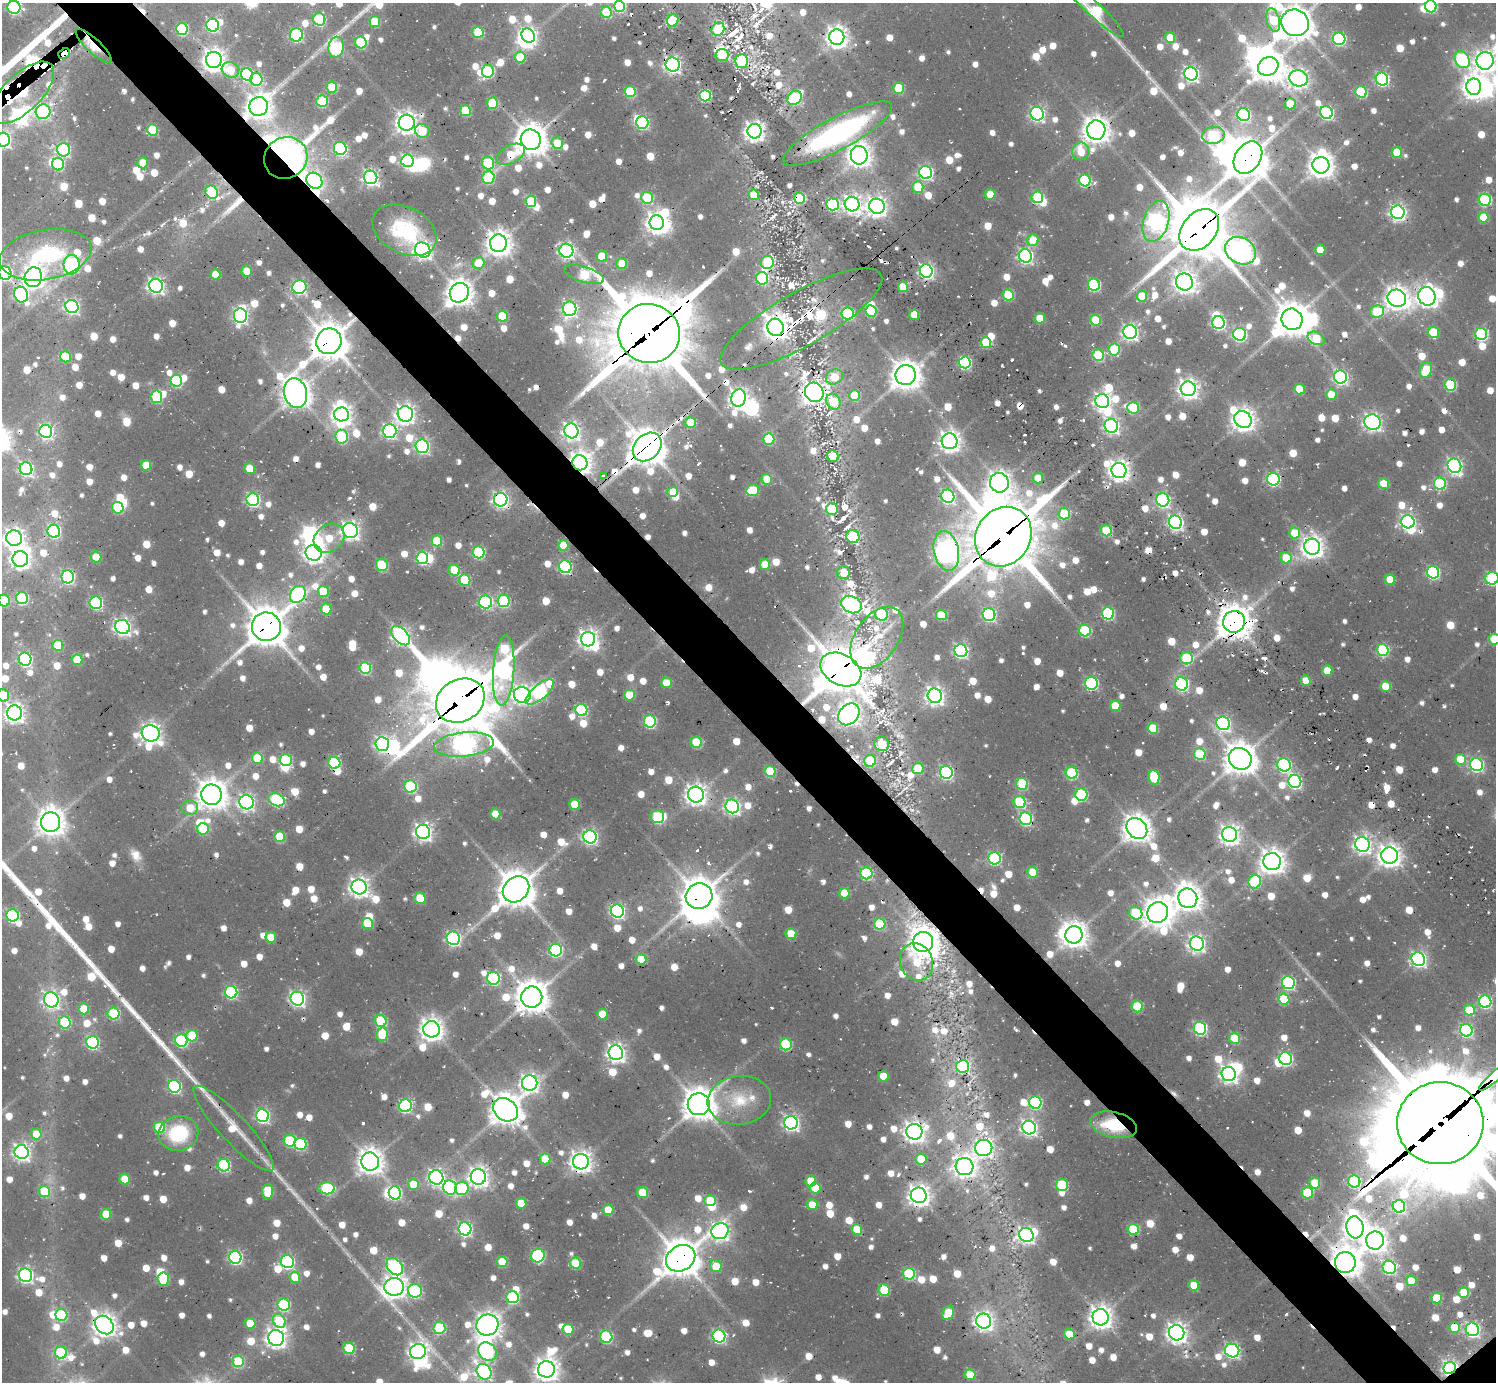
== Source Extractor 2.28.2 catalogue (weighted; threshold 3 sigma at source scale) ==
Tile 11 of 4 x 4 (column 3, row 3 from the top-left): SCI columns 2987-4480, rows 1604-2983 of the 6328 x 6302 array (HDU 1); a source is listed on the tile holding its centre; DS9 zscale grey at full resolution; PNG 1498 x 1384 px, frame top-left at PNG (2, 3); each listed source drawn as its Kron ellipse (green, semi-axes under 4 px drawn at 4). Shown black and unused: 5% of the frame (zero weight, under 2 of 3 exposures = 12% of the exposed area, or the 3 px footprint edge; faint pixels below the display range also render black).
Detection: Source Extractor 2.28.2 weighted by HDU 2 'WHT'; one run over the whole footprint, this tile lists its part. Background 0.081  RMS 0.0099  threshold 0.0445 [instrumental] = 3 sigma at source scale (4.5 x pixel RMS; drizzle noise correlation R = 1.50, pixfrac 1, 0.05/0.05 arcsec/px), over >= 5 px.
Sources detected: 1456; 5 too faint to see at this stretch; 69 inside a brighter object's white glare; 35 cosmic-ray / hot-pixel residue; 4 long thin detections or spike segments (spike, bleed or trail) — neither listed nor drawn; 33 inside a brighter listed object's ellipse — not listed separately; of the other 1310, all 500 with FLUX_AUTO >= 25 (the completeness limit of this list) listed and drawn (810 fainter detections not listed), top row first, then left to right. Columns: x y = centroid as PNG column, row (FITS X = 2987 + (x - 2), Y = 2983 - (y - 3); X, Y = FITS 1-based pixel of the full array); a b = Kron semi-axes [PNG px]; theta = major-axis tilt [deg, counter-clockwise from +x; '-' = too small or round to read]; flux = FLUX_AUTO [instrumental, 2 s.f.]
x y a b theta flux
620 6 6 5 - 92
1431 6 6 5 - 90
14 7 6 6 - 140
1094 9 41 7 -43 83
606 12 6 5 - 37
319 19 6 6 - 80
1273 20 12 6 -76 49
673 21 6 5 - 43
375 22 5 5 - 38
1295 23 14 13 - 1800
213 25 6 6 - 160
182 29 6 6 - 85
718 29 7 6 - 48
478 32 6 5 - 61
296 35 7 6 - 140
528 36 7 6 - 280
837 37 8 7 - 700
1170 38 5 5 - 30
1339 39 6 6 - 130
361 43 6 5 - 77
94 46 23 7 -43 57
336 47 10 7 81 140
64 54 6 4 37 410
722 55 6 6 - 38
520 57 5 5 - 34
214 60 8 8 - 880
1462 60 9 7 -53 150
742 61 7 6 - 81
1485 61 9 8 - 620
673 64 7 7 - 330
1268 66 10 9 - 1500
230 70 9 7 -24 26
488 71 6 6 - 110
247 74 6 6 - 120
1191 74 7 6 - 300
1299 78 9 8 - 520
256 79 6 6 - 83
1382 79 6 6 - 190
332 87 5 5 - 48
1474 87 8 7 - 770
899 88 5 5 - 54
630 92 6 5 - 54
1361 92 6 5 - 73
23 93 40 18 44 4100
705 96 6 5 - 99
795 98 8 6 42 97
322 101 6 5 - 79
492 103 6 5 - 49
1290 104 5 5 - 28
259 106 9 9 - 1100
465 111 5 5 - 45
43 112 7 7 - 170
1326 112 6 6 - 180
1037 114 7 6 - 220
1244 115 6 6 - 160
642 122 6 6 - 140
407 123 8 8 - 740
152 130 6 5 - 55
1096 130 9 9 - 1100
422 131 7 6 - 28
755 131 7 7 - 620
838 133 61 16 28 190
1213 135 11 8 8 98
3 140 7 6 - 260
531 140 10 10 - 1600
557 143 6 5 - 28
340 148 7 6 - 150
63 150 7 6 - 140
1081 151 9 8 - 32
1397 152 5 5 - 37
511 154 15 9 28 32
859 155 9 8 - 910
286 158 22 20 33 340
1248 158 17 12 56 2500
407 161 6 6 - 170
143 163 5 5 - 26
488 163 6 6 - 78
58 164 6 6 - 68
1321 165 8 8 - 1000
926 172 6 6 - 200
371 177 7 6 - 310
488 178 6 6 - 79
1085 180 6 6 - 98
314 181 8 7 - 260
918 187 5 5 - 37
212 192 7 6 - 79
990 194 5 5 - 34
754 195 5 5 - 28
1037 197 6 5 - 76
647 198 6 5 - 69
799 198 5 5 - 86
1485 200 6 6 - 110
531 201 6 5 - 58
833 204 6 6 - 130
852 204 7 7 - 480
877 206 8 7 - 590
1398 212 7 6 - 370
1483 217 5 5 - 34
1156 221 21 12 73 340
657 223 7 7 - 700
405 230 34 23 -27 74
1199 230 23 17 50 4800
1033 240 6 5 - 30
498 243 9 8 - 1000
423 250 8 7 - 440
1320 250 5 5 - 25
566 251 7 7 - 290
1241 251 16 13 -29 730
45 255 46 25 10 93
602 256 5 5 - 33
1025 256 7 6 - 250
767 262 6 6 - 61
479 263 6 5 - 29
622 263 5 5 - 29
72 265 10 8 84 140
247 271 5 5 - 30
926 271 7 6 - 280
5 273 7 6 - 190
215 274 5 5 - 25
584 275 21 7 -17 83
33 277 10 8 75 640
762 278 6 6 - 88
1184 282 9 8 - 690
1094 285 6 6 - 110
156 286 7 6 - 340
299 287 7 6 - 200
903 287 5 5 - 28
459 293 10 9 - 1100
21 295 8 6 -62 170
1008 295 6 5 - 52
1142 296 5 5 - 35
1427 296 9 8 - 590
1397 298 9 8 - 940
72 306 7 6 - 230
570 309 7 7 - 270
871 311 6 5 - 60
1377 312 7 6 - 59
848 314 6 6 - 110
914 315 5 5 - 30
240 316 7 6 - 230
502 316 5 5 - 50
1040 318 5 5 - 29
801 319 91 27 29 91
1292 319 11 10 - 1900
1096 320 5 5 - 48
1218 323 6 6 - 180
775 327 9 8 - 870
1130 332 7 6 - 330
1433 332 6 5 - 36
649 333 31 29 -15 8100
1240 334 6 6 - 140
1481 334 6 6 - 120
1316 338 9 6 -26 39
329 341 13 12 - 2300
986 343 5 5 - 50
1114 350 6 5 - 61
1098 355 6 5 - 73
65 357 5 5 - 29
965 362 6 6 - 140
1426 370 8 6 65 45
906 375 10 10 - 1400
834 377 9 7 29 25
1340 377 7 6 - 220
176 381 6 6 - 100
1450 385 6 6 - 76
1188 389 7 7 - 590
1299 389 5 5 - 34
814 392 10 9 - 790
296 393 15 11 -75 1300
1331 395 5 5 - 29
854 396 5 5 - 40
156 397 6 6 - 74
738 398 9 7 76 530
1102 401 7 7 - 420
833 402 8 7 - 38
1133 408 6 5 - 64
342 414 7 7 - 570
405 414 8 7 - 520
1243 419 9 8 - 920
691 422 5 5 - 36
1373 422 8 7 - 350
1111 426 7 6 - 300
46 431 7 6 - 200
389 431 7 7 - 240
571 431 7 7 - 420
342 437 7 6 - 86
769 439 5 5 - 58
950 441 8 7 - 630
422 446 7 6 - 210
647 447 16 12 44 2800
833 456 6 5 - 27
580 463 8 7 - 820
146 465 5 5 - 26
1454 466 7 6 - 270
250 468 5 5 - 26
26 469 7 6 - 220
1119 470 7 7 - 700
603 476 3 3 - 45
1038 478 5 5 - 26
767 479 5 5 - 29
1273 479 6 6 - 160
999 483 10 9 - 840
1383 484 5 5 - 30
1440 484 6 6 - 99
753 490 6 5 - 47
673 492 5 5 - 26
948 496 7 6 - 200
253 500 6 6 - 170
501 500 7 6 - 310
1163 500 7 6 - 210
118 508 6 5 - 61
832 509 6 6 - 42
1064 514 6 6 - 54
1175 522 7 6 - 310
1408 522 7 6 - 250
350 530 7 7 - 450
54 531 6 6 - 130
1106 531 5 5 - 70
1295 533 5 5 - 30
853 537 7 6 - 72
1003 537 31 27 57 6200
14 538 8 7 - 590
329 538 16 13 36 29
437 541 5 5 - 47
563 545 5 5 - 26
1312 547 8 8 - 770
946 551 20 12 -79 660
479 552 6 6 - 110
314 553 8 7 - 590
96 557 5 5 - 28
422 558 6 6 - 130
1286 558 6 5 - 27
20 559 8 8 - 580
765 564 5 5 - 27
382 565 6 6 - 55
565 567 6 6 - 150
454 570 6 5 - 41
843 572 6 6 - 25
1433 572 6 6 - 140
68 577 6 6 - 180
1492 578 7 6 - 140
1390 579 5 5 - 26
465 580 6 5 - 51
323 591 5 5 - 43
298 594 9 7 57 210
22 598 6 6 - 110
4 600 6 5 - 41
504 601 6 6 - 100
485 602 7 6 - 150
96 603 6 6 - 130
851 605 11 8 -23 380
326 609 5 5 - 29
1108 613 6 6 - 110
882 614 6 6 - 80
989 614 6 6 - 160
941 615 5 5 - 41
1234 622 11 11 - 1900
122 627 7 7 - 400
266 627 14 14 - 2700
1085 630 6 5 - 77
401 636 11 6 -46 370
877 638 34 21 55 49
588 639 7 7 - 520
1494 639 6 5 - 34
58 645 5 5 - 39
1383 650 6 6 - 93
961 651 6 6 - 220
1186 658 6 6 - 65
25 659 6 6 - 190
77 660 5 5 - 34
365 668 6 5 - 89
841 670 22 15 -29 3400
504 671 35 10 86 350
1327 671 5 5 - 28
1306 681 5 5 - 30
666 683 5 5 - 27
1091 683 6 6 - 160
1182 684 7 6 - 190
1385 686 5 5 - 31
540 692 17 7 41 180
3 695 6 5 - 34
522 695 8 8 - 450
629 695 5 5 - 31
935 696 7 7 - 480
460 701 25 21 30 6800
1115 706 5 5 - 31
581 710 6 6 - 110
15 713 7 7 - 550
849 714 12 9 46 740
650 721 6 6 - 110
1223 723 7 6 - 220
1153 728 5 5 - 45
151 733 9 8 - 600
696 742 5 5 - 55
382 744 7 6 - 270
882 744 7 7 - 32
464 745 30 12 6 460
1200 754 6 5 - 62
257 758 5 5 - 47
1240 759 11 10 - 1600
1460 759 5 5 - 32
286 760 6 6 - 82
870 761 6 6 - 51
334 763 6 6 - 92
1284 765 7 6 - 180
1476 765 6 6 - 180
918 768 5 5 - 40
770 771 5 5 - 47
946 772 6 6 - 190
1072 773 6 6 - 87
1154 777 7 5 -81 58
1295 781 7 6 - 190
1022 784 6 6 - 59
410 786 6 6 - 100
1081 794 6 6 - 86
212 795 10 10 - 1400
696 795 8 8 - 680
276 800 8 6 -21 120
247 802 7 7 - 300
1020 802 6 5 - 70
575 804 5 5 - 29
732 806 7 6 - 310
190 808 8 7 - 25
495 814 5 5 - 27
657 817 7 6 - 89
1026 819 6 6 - 130
51 822 9 9 - 1200
203 829 6 6 - 48
1137 829 11 9 -45 1200
423 832 7 7 - 420
1230 834 7 7 - 600
280 837 5 5 - 48
590 837 7 6 - 240
1362 844 7 7 - 410
1390 856 8 8 - 820
995 858 6 6 - 130
1272 862 9 8 - 960
1033 872 5 5 - 36
866 873 6 6 - 100
1255 882 7 6 - 82
359 887 7 7 - 590
516 889 14 12 42 2300
844 893 5 5 - 33
699 896 13 12 - 2200
420 898 6 5 - 34
1188 898 10 9 - 1100
617 911 6 6 - 220
1136 913 7 6 - 57
1158 913 11 10 - 1300
13 915 6 6 - 150
367 923 5 5 - 35
880 924 5 5 - 54
791 934 5 5 - 32
1074 935 9 8 - 1100
271 937 5 5 - 25
453 938 7 6 - 210
923 942 10 10 - 1300
1197 944 7 7 - 340
556 950 6 6 - 140
641 959 5 5 - 35
1418 959 7 6 - 300
917 962 19 16 -67 46
493 978 6 6 - 120
1288 983 6 6 - 170
231 992 6 6 - 130
532 997 10 10 - 1800
297 999 7 6 - 300
1284 999 5 5 - 51
51 1000 8 7 - 330
1485 1002 6 6 - 130
1137 1006 6 5 - 54
84 1009 5 5 - 33
1469 1010 5 5 - 36
114 1013 6 6 - 83
602 1014 5 5 - 28
381 1021 6 6 - 76
65 1022 6 6 - 75
1200 1028 6 6 - 160
431 1029 8 8 - 850
1466 1030 6 6 - 160
382 1034 7 5 77 46
192 1036 5 5 - 43
1234 1038 5 5 - 43
181 1040 6 6 - 120
93 1042 6 6 - 140
786 1044 6 6 - 83
616 1053 7 7 - 500
1286 1059 6 6 - 150
963 1066 6 6 - 130
1229 1074 7 7 - 450
883 1076 5 5 - 27
1493 1078 19 5 41 590
530 1083 8 7 - 480
174 1086 6 6 - 150
739 1100 32 24 7 41
1035 1103 6 6 - 120
699 1104 11 11 - 1600
405 1106 6 6 - 150
506 1110 13 10 -36 1600
262 1116 6 6 - 210
791 1123 7 6 - 310
1440 1123 43 41 3 18000
1113 1125 24 12 -13 47
159 1127 6 5 - 53
1029 1127 7 6 - 340
234 1128 57 13 -47 37
914 1132 8 8 - 700
178 1133 20 17 13 63
36 1134 5 5 - 26
290 1141 6 6 - 70
301 1144 6 6 - 89
984 1148 8 8 - 310
22 1152 7 7 - 360
545 1159 5 5 - 32
921 1159 5 5 - 36
370 1162 9 9 - 1100
581 1162 8 7 - 740
224 1165 6 6 - 120
964 1166 9 8 - 710
436 1177 7 7 - 360
478 1177 8 7 - 620
125 1179 5 5 - 29
811 1181 5 5 - 26
1354 1181 6 6 - 130
1315 1183 5 5 - 35
413 1184 5 5 - 29
1062 1185 6 6 - 59
450 1187 7 7 - 150
327 1188 8 6 0 90
462 1188 7 6 - 65
815 1188 5 5 - 29
44 1191 5 5 - 47
268 1191 7 5 87 44
395 1193 7 6 - 120
642 1193 5 5 - 39
1307 1193 5 5 - 61
919 1195 8 7 - 700
710 1201 5 5 - 37
521 1203 5 5 - 30
812 1205 5 5 - 28
1399 1206 6 6 - 130
608 1210 5 5 - 32
106 1214 5 5 - 36
1355 1227 11 8 -82 910
465 1229 6 6 - 210
857 1229 5 5 - 33
1133 1229 6 5 - 64
720 1231 8 8 - 470
1026 1235 7 6 - 330
1375 1241 9 9 - 860
538 1256 7 6 - 130
235 1257 6 6 - 180
681 1258 15 12 32 2500
287 1262 7 6 - 180
502 1262 5 5 - 35
576 1263 5 5 - 49
1345 1263 10 10 - 1600
716 1266 6 5 - 27
395 1267 10 7 -51 160
1389 1267 7 6 - 150
909 1274 6 5 - 94
25 1275 7 6 - 270
295 1277 5 5 - 30
163 1279 7 5 -83 52
1411 1281 5 5 - 25
1194 1285 5 5 - 26
394 1287 9 9 - 820
884 1290 6 5 - 43
415 1291 7 6 - 130
1464 1292 5 5 - 37
513 1297 6 6 - 100
1436 1298 5 5 - 42
284 1305 6 6 - 99
948 1313 7 5 63 35
61 1315 6 6 - 70
1101 1317 8 8 - 850
279 1321 7 6 - 57
984 1321 7 7 - 480
250 1323 5 5 - 25
104 1325 10 8 -46 870
487 1325 11 10 - 980
1454 1327 5 5 - 35
439 1328 6 6 - 69
568 1329 5 5 - 36
1472 1329 7 6 - 260
1177 1333 8 7 - 620
1069 1334 5 5 - 28
719 1336 6 6 - 180
606 1337 6 6 - 100
276 1338 8 8 - 570
349 1348 5 5 - 67
1232 1351 7 6 - 260
418 1352 8 7 - 490
487 1352 10 8 -45 120
61 1353 6 6 - 78
238 1361 6 5 - 58
1450 1368 6 6 - 310
546 1369 8 8 - 880
484 1372 8 7 - 280
970 1375 5 5 - 39
Overlapping masked pixels (flux is a lower limit): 50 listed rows (the first 20) at x y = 620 6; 1094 9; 94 46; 64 54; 673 64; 23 93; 705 96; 259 106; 407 123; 1096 130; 838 133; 511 154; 286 158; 1248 158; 314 181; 799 198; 1199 230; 156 286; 21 295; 801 319
Isophote crosses this tile's border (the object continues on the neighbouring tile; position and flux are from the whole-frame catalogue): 14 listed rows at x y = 620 6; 1431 6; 14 7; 1094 9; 1295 23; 1485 61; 3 140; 5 273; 1492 578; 4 600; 1494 639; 3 695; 1493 1078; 1440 1123
Unlisted compact peaks at least as high as the median listed source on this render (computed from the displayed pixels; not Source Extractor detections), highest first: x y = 37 892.